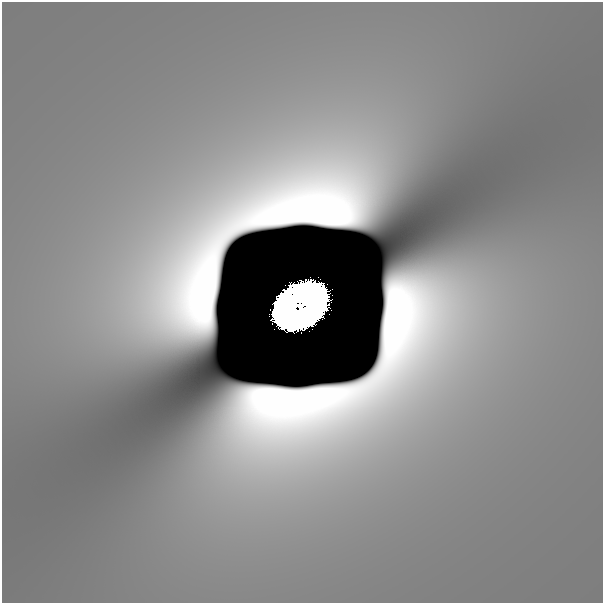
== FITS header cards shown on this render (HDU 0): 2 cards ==
NAXIS1  =                  601
NAXIS2  =                  601

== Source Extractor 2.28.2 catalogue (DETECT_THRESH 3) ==
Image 601 x 601 px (HDU 0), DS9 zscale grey, 1 PNG px = 1 image px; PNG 605 x 605 px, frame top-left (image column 1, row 601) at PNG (2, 2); no overlay
Background 3.51e-09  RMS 1.0e-09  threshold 3.15e-09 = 3 sigma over >= 5 px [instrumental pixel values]
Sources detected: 7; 4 with non-positive FLUX_AUTO (blend fragments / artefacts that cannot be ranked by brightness) are not listed; the other 3 listed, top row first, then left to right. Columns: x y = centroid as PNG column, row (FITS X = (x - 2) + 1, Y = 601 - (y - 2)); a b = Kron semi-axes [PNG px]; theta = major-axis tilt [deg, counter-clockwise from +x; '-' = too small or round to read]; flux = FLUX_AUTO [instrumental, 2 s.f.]
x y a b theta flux
301 306 45 29 34 44
329 314 2 2 - 0.0053
309 331 2 2 - 0.0029
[4 non-positive-flux detections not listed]